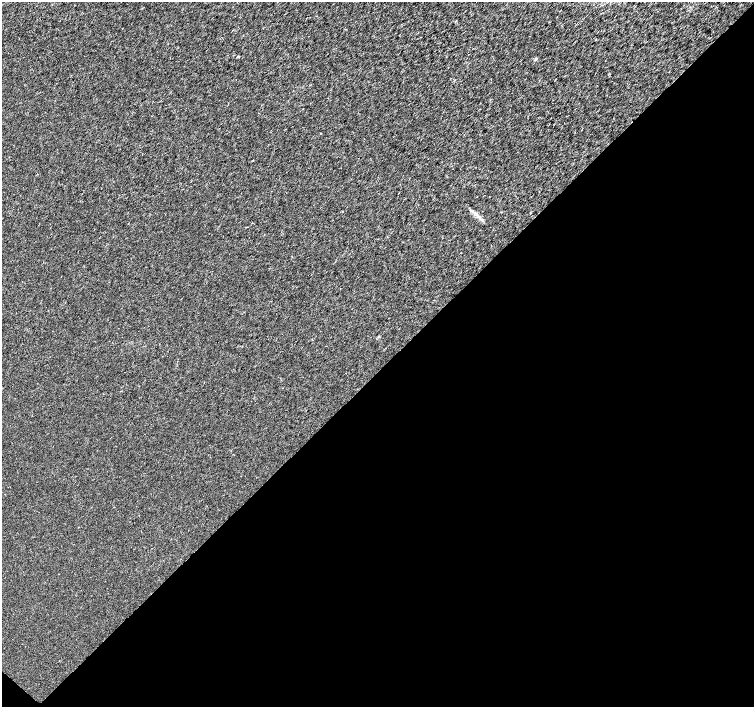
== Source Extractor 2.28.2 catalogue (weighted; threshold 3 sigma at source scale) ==
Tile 15 of 4 x 4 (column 3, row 4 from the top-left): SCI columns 3018-4521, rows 229-1637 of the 6026 x 6026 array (HDU 1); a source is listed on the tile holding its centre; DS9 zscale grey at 2 x 2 block average (1 PNG px = mean of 2 x 2 image px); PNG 756 x 709 px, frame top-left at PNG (2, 2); no overlay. Shown black and unused: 48% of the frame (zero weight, under 3 of 4 exposures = <1% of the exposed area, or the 3 px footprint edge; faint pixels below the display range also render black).
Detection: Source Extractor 2.28.2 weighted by HDU 2 'WHT'; one run over the whole footprint, this tile lists its part. Background 0.00102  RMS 0.0021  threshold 0.00956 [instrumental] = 3 sigma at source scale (4.5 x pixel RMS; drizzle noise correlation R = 1.50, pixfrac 1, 0.0396/0.0396 arcsec/px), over >= 5 px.
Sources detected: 4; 1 inside a brighter listed object's ellipse — not listed separately; the other 3 listed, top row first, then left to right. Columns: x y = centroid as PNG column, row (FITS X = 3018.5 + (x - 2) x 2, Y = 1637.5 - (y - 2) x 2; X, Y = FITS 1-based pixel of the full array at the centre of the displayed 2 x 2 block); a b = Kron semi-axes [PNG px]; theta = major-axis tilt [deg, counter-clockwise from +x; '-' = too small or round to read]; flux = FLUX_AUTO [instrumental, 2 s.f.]
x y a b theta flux
238 56 2 2 - 0.46
476 214 6 4 -25 1.6
378 337 3 3 - 0.58